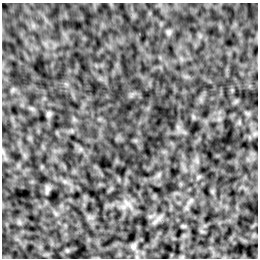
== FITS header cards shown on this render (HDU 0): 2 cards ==
NAXIS1  =                  256 /Number of positions along axis 1
NAXIS2  =                  256 /Number of positions along axis 2

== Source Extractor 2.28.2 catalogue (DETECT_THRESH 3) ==
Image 256 x 256 px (HDU 0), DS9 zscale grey, 1 PNG px = 1 image px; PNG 260 x 260 px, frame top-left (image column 1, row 256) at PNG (2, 3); no overlay
Background 6.96e-04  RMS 0.0022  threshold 0.0066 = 3 sigma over >= 5 px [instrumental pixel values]
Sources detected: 4; all 4 listed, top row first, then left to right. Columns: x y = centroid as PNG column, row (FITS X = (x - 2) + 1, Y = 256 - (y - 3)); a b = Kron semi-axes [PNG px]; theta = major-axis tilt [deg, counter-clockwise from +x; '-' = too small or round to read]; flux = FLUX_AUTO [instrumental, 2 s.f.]
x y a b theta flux
169 32 6 6 - 0.29
49 114 7 6 - 0.28
47 189 11 5 68 0.4
133 247 8 6 77 0.38